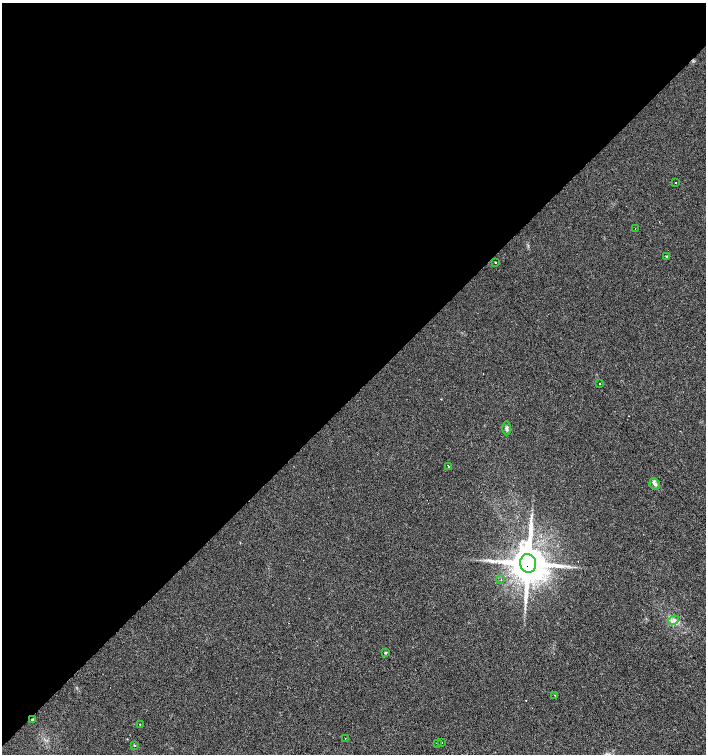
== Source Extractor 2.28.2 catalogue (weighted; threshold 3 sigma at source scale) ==
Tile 2 of 4 x 4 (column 2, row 1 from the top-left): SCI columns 1621-3028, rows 4514-6017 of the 5995 x 6021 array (HDU 1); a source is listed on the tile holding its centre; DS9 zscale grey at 2 x 2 block average (1 PNG px = mean of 2 x 2 image px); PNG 708 x 756 px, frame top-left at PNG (2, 3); each listed source drawn as its Kron ellipse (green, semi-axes under 4 px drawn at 4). Shown black and unused: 52% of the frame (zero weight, under 2 of 3 exposures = <1% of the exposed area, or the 3 px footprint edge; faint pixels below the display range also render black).
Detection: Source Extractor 2.28.2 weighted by HDU 2 'WHT'; one run over the whole footprint, this tile lists its part. Background 0.0249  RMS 0.0061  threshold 0.0274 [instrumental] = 3 sigma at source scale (4.5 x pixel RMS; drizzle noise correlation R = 1.50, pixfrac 1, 0.0396/0.0396 arcsec/px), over >= 5 px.
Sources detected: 23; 3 cosmic-ray / hot-pixel residue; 1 long thin detection or spike segment (spike, bleed or trail) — neither listed nor drawn; the other 19 listed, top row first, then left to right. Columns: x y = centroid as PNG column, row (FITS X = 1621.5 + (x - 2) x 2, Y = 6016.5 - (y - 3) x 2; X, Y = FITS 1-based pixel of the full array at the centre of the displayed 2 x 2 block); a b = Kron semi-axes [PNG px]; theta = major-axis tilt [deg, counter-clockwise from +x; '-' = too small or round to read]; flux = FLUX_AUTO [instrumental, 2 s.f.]
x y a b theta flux
676 183 2 2 - 13
635 228 2 2 - 0.51
666 257 3 3 - 1.6
495 262 2 2 - 3.2
599 384 2 2 - 2.7
507 428 7 4 -88 3.2
448 467 2 2 - 4.4
655 484 6 5 - 4.3
528 563 9 8 - 4900
501 579 2 2 - 1.5
673 620 5 3 - 3.1
385 653 2 2 - 1.7
554 695 3 2 - 0.73
33 720 3 2 - 4.8
140 724 2 2 - 3.5
345 738 2 2 - 6.7
441 742 2 2 - 2
437 743 2 2 - 1.6
134 745 2 2 - 5.4
Overlapping masked pixels (flux is a lower limit): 2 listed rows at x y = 528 563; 33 720
Diffuse or blended objects may show on this block-average render without a row.